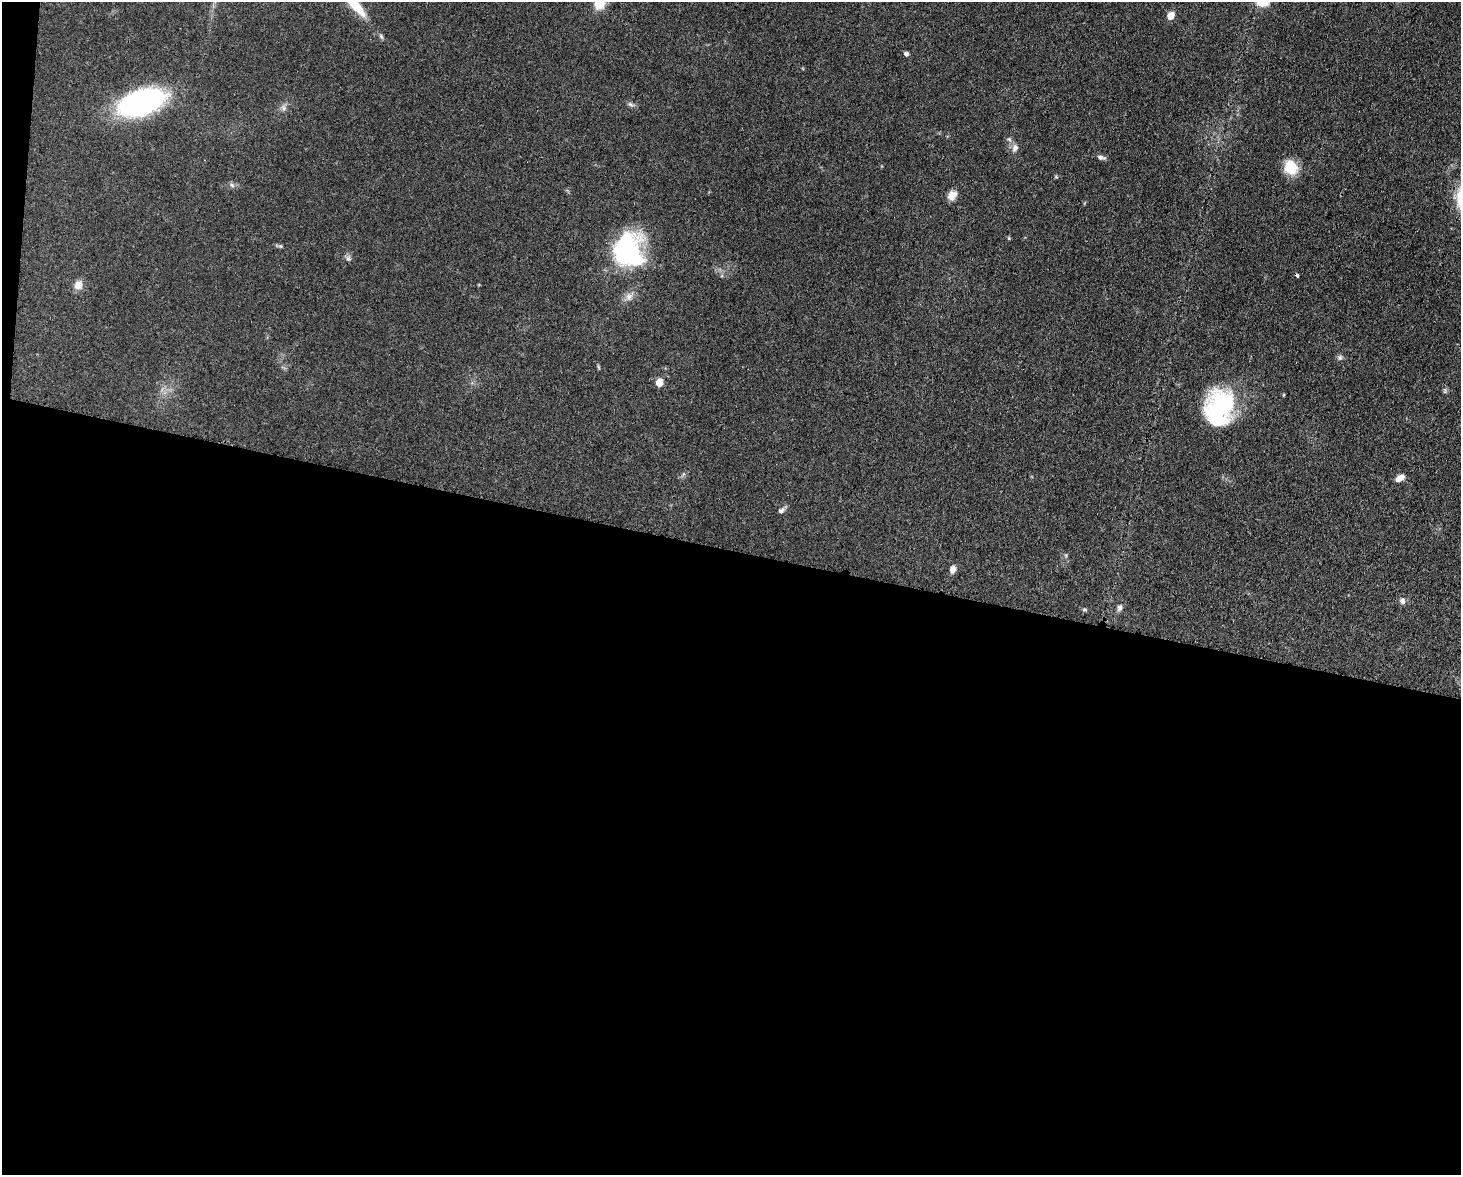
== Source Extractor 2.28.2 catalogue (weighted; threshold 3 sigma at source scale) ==
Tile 10 of 3 x 4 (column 1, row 4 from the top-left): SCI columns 305-1763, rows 76-1248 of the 4864 x 4844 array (HDU 1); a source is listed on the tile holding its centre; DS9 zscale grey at full resolution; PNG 1463 x 1177 px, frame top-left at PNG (2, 2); no overlay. Shown black and unused: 54% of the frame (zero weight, under 3 of 4 exposures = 9% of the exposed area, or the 3 px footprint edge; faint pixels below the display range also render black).
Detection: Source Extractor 2.28.2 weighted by HDU 2 'WHT'; one run over the whole footprint, this tile lists its part. Background 0.0931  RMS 0.0046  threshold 0.0207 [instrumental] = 3 sigma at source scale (4.5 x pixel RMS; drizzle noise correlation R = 1.50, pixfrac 1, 0.05/0.05 arcsec/px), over >= 5 px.
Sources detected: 31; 1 cosmic-ray / hot-pixel residue — not listed; the other 30 listed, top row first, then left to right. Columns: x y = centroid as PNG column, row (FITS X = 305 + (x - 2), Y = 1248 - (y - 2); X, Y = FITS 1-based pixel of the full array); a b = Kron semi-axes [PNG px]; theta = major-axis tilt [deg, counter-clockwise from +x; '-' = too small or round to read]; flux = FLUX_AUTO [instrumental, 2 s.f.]
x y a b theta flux
600 3 13 9 55 10
354 4 35 9 -49 15
1171 16 5 5 - 8.2
381 36 8 5 -63 0.92
906 54 5 4 - 1.3
141 103 40 20 18 110
630 104 9 4 -35 1.1
283 108 8 7 - 1.6
1009 139 6 5 - 0.94
1015 148 11 8 72 2.2
1101 157 11 5 -13 1.6
1291 167 16 13 -62 13
1056 177 6 3 -19 0.51
232 185 7 5 -45 1.1
952 195 12 9 56 3.5
1009 238 5 3 - 0.45
280 246 6 5 - 0.77
628 252 23 20 -90 90
348 259 8 6 -88 1.3
78 285 12 10 62 3.5
629 296 12 8 49 2.8
1340 357 8 7 - 1.3
659 382 5 5 - 8.1
1219 408 38 27 74 52
1400 478 10 6 33 3.1
781 510 9 6 42 1.5
952 569 8 6 76 2.7
1402 601 9 7 -48 1.6
1120 608 9 6 74 1.7
1084 609 7 5 -17 0.71
Isophote crosses this tile's border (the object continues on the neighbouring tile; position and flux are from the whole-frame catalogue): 2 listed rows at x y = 600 3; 354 4